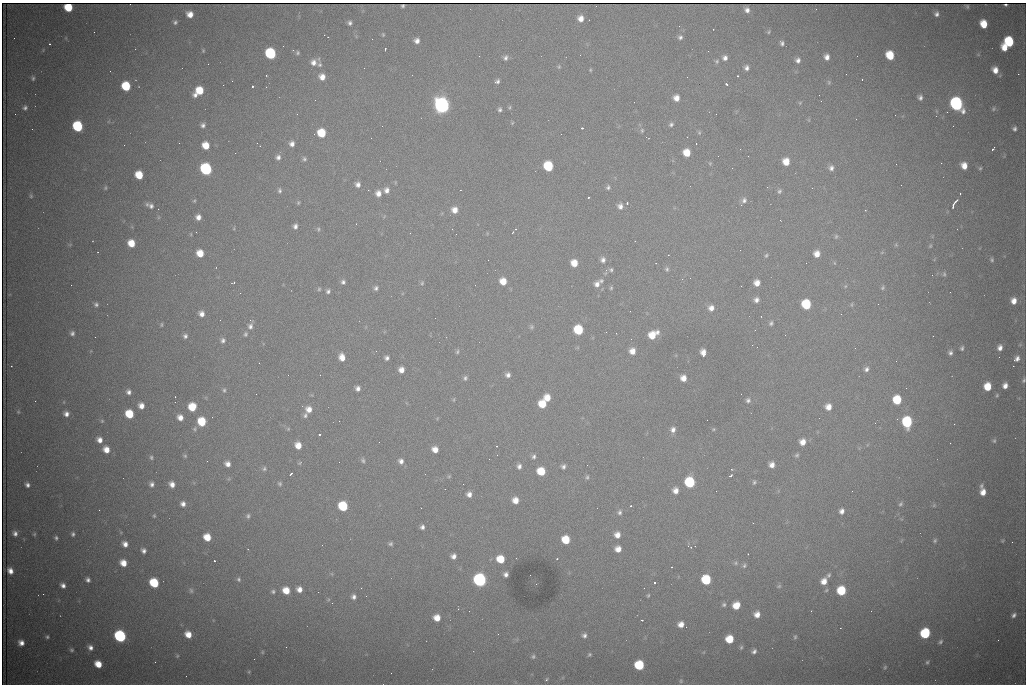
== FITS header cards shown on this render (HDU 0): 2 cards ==
NAXIS1  =                 1024 /fastest changing axis
NAXIS2  =                  682 /next to fastest changing axis

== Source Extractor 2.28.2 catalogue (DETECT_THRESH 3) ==
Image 1024 x 682 px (HDU 0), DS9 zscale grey, 1 PNG px = 1 image px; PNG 1028 x 686 px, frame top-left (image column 1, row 682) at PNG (2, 3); no overlay
Background 2760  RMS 32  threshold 97.4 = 3 sigma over >= 5 px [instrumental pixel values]
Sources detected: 381; all 381 listed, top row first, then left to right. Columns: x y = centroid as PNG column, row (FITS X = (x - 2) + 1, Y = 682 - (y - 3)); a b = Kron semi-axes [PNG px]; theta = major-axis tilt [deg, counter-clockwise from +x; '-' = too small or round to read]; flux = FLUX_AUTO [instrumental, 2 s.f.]
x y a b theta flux
1005 5 3 2 - 2.6e+03
403 6 4 3 - 3.9e+03
967 6 4 3 - 1.4e+03
68 7 6 6 - 6.8e+04
747 10 5 5 - 9.4e+03
190 14 6 5 - 2.1e+04
936 14 6 5 - 7.3e+03
581 18 7 6 - 1.7e+04
175 22 4 4 - 4.4e+03
350 23 5 4 - 5.7e+03
984 24 7 6 - 4.3e+04
94 32 2 2 - 1.2e+03
769 32 6 4 59 3.0e+03
383 34 5 4 - 2.6e+03
328 37 2 2 - 1.0e+03
680 37 6 6 - 6.0e+03
14 38 2 2 - 1.2e+03
372 39 2 2 - 9.1e+02
417 41 5 5 - 1.1e+04
1009 42 7 7 - 1.3e+05
782 43 5 4 - 5.6e+03
49 44 3 2 - 1.8e+03
1004 48 6 5 - 2.7e+04
385 49 3 2 - 1.9e+03
293 50 3 3 - 1.6e+03
203 51 5 4 - 2.4e+03
271 53 7 6 - 2.3e+05
298 53 4 4 - 3.8e+03
890 55 7 6 - 6.4e+04
479 56 2 2 - 1.2e+03
857 56 3 2 - 1.8e+03
827 57 5 5 - 1.2e+04
505 58 7 6 - 7.1e+03
725 58 6 6 - 9.1e+03
798 60 6 6 - 9.0e+03
717 61 6 6 - 4.5e+03
313 62 8 8 - 1.4e+04
208 64 2 2 - 2.9e+03
319 65 7 6 - 5.6e+03
559 67 6 5 - 3.4e+03
746 68 6 5 - 8.2e+03
590 70 4 4 - 2.5e+03
995 70 7 6 - 2.1e+04
1018 74 2 2 - 1.5e+04
266 75 2 2 - 1.7e+03
738 76 3 2 - 4.2e+03
322 77 7 7 - 1.9e+04
687 77 2 2 - 1.1e+03
33 78 5 4 - 4.0e+03
862 79 3 2 - 5.5e+03
497 81 6 4 24 6.4e+03
829 82 7 5 -71 3.7e+03
727 84 4 3 - 4.7e+03
126 86 7 6 - 9.4e+04
252 86 3 3 - 8.9e+04
199 91 9 6 44 5.9e+04
920 97 6 5 - 7.3e+03
676 98 6 6 - 1.8e+04
315 100 2 2 - 9.1e+02
821 101 2 2 - 1.6e+03
800 103 5 5 - 2.8e+03
956 104 8 7 - 5.6e+05
442 105 8 7 - 1.1e+06
509 107 6 4 69 3.0e+03
25 108 6 5 - 6.1e+03
500 109 5 5 - 5.1e+03
993 109 7 6 - 4.8e+03
947 112 2 2 - 3.3e+03
297 114 3 2 - 2.8e+03
809 120 6 4 -72 2.1e+03
512 123 5 4 - 2.2e+03
671 124 6 5 - 5.3e+03
203 125 5 5 - 6.6e+03
78 126 7 6 - 1.8e+05
382 126 3 2 - 1.6e+03
582 128 3 3 - 3.5e+03
1014 129 7 6 - 6.7e+03
642 130 7 5 77 4.2e+03
321 133 7 6 - 6.5e+04
699 133 6 5 - 3.5e+03
179 143 2 2 - 3.9e+03
292 144 6 6 - 1.1e+04
696 144 2 2 - 1.6e+03
124 145 2 2 - 1.7e+03
206 145 6 6 - 3.6e+04
740 149 2 2 - 2.8e+03
993 149 4 2 - 3.8e+03
235 153 2 2 - 1.3e+03
687 153 6 6 - 3.8e+04
278 157 6 6 - 8.2e+03
304 159 6 5 - 4.6e+03
786 162 7 6 - 3.1e+04
710 163 5 4 - 2.8e+03
941 163 2 2 - 1.1e+03
548 166 7 6 - 1.3e+05
964 166 6 5 - 2.3e+04
732 168 2 2 - 8.4e+02
831 168 7 6 - 8.6e+03
980 168 4 4 - 3.0e+03
206 169 7 6 - 3.5e+05
139 175 7 6 - 5.5e+04
395 182 5 3 - 1.9e+03
358 184 6 6 - 9.7e+03
901 185 2 2 - 1.5e+03
608 187 6 5 - 4.9e+03
105 188 6 4 76 3.2e+03
812 188 3 2 - 3.1e+03
280 190 6 5 - 5.0e+03
368 190 2 2 - 9.0e+03
386 190 7 6 - 1.1e+04
460 190 2 2 - 1.3e+03
779 191 7 5 59 4.9e+03
378 193 7 6 - 1.6e+04
960 194 3 2 - 2.1e+03
31 196 7 5 -76 3.5e+03
588 197 3 2 - 6.7e+03
744 200 8 7 - 8.3e+03
194 201 5 4 - 2.6e+03
955 201 6 2 46 5.4e+03
298 203 6 4 89 3.0e+03
627 203 3 2 - 4.6e+03
150 205 10 6 -25 9.9e+03
953 205 5 2 - 5.8e+03
620 206 7 6 - 1.1e+04
455 210 7 7 - 1.9e+04
158 217 6 4 -72 2.7e+03
198 217 6 5 - 1.3e+04
780 220 3 2 - 2.4e+03
295 226 5 4 - 7.6e+03
318 229 6 5 - 3.7e+03
196 232 2 2 - 1.1e+03
513 232 4 3 - 1.7e+03
410 233 2 2 - 1.1e+03
836 236 6 5 - 3.4e+03
131 243 6 6 - 3.8e+04
896 245 5 4 - 2.8e+03
930 246 7 4 71 3.2e+03
740 250 2 2 - 8.9e+02
882 252 5 3 - 2.0e+03
200 253 6 6 - 3.5e+04
817 254 6 6 - 1.9e+04
766 255 6 4 50 3.7e+03
488 260 2 2 - 1.8e+03
603 260 7 7 - 8.9e+03
992 260 6 5 - 3.9e+03
574 263 6 6 - 3.0e+04
656 263 3 2 - 1.6e+03
806 263 2 2 - 9.9e+02
667 269 7 5 -81 4.5e+03
606 270 6 5 - 5.0e+03
611 270 5 5 - 4.3e+03
944 274 7 5 -88 4.1e+03
932 275 2 2 - 1.0e+03
503 281 7 6 - 3.0e+04
601 281 7 6 - 5.0e+03
343 282 5 5 - 6.1e+03
233 283 4 2 - 2.2e+03
422 283 7 5 87 3.7e+03
757 283 6 6 - 1.8e+04
597 284 8 7 - 1.3e+04
71 285 2 2 - 6.8e+03
845 286 5 3 - 2.4e+03
376 288 6 5 - 5.9e+03
611 288 6 5 - 3.3e+03
883 288 6 5 - 3.7e+03
319 289 5 5 - 3.2e+03
328 291 6 5 - 5.6e+03
240 293 2 2 - 8.5e+02
756 300 7 6 - 9.7e+03
1014 301 7 6 - 1.9e+04
96 304 6 5 - 5.6e+03
806 304 7 6 - 1.2e+05
852 304 6 3 89 2.5e+03
878 304 2 2 - 1.1e+03
711 308 8 8 - 1.5e+04
201 314 7 6 - 1.3e+04
841 314 3 2 - 2.5e+03
220 320 2 2 - 8.7e+02
771 323 7 6 - 5.3e+03
161 325 6 4 89 3.3e+03
250 326 7 6 - 8.5e+03
531 327 7 6 - 4.3e+03
578 330 7 6 - 1.2e+05
755 330 3 2 - 1.7e+03
72 333 5 5 - 6.4e+03
245 334 6 5 - 4.3e+03
653 335 9 6 33 4.3e+04
185 336 6 6 - 6.7e+03
95 337 2 2 - 8.0e+02
223 340 7 6 - 6.8e+03
752 345 2 2 - 4.3e+03
1020 345 6 4 19 2.7e+03
962 348 5 4 - 4.2e+03
1000 348 7 5 79 1.1e+04
632 351 7 6 - 1.9e+04
457 352 6 4 75 3.8e+03
703 352 7 5 -82 1.7e+04
950 353 6 5 - 6.4e+03
342 357 7 5 -76 2.1e+04
387 358 4 4 - 6.6e+03
1017 359 8 6 -80 9.5e+03
1014 360 3 3 - 3.5e+03
259 363 3 2 - 1.9e+03
11 366 2 2 - 1.2e+03
1013 366 2 2 - 2.2e+04
866 369 6 6 - 7.0e+03
401 370 6 5 - 1.6e+04
288 375 2 2 - 1.5e+03
508 375 6 6 - 8.9e+03
465 378 6 6 - 5.3e+03
683 378 6 6 - 1.8e+04
1024 380 6 4 68 3.8e+03
1005 386 6 5 - 1.3e+04
987 387 7 6 - 4.6e+04
358 388 5 4 - 8.6e+03
224 390 6 5 - 4.1e+03
128 392 6 6 - 8.6e+03
256 394 3 2 - 1.6e+03
997 395 5 4 - 2.6e+03
547 398 7 6 - 2.8e+04
454 400 7 4 82 2.6e+03
748 400 6 6 - 6.0e+03
897 400 7 6 - 7.8e+04
35 401 2 2 - 1.7e+03
64 402 5 3 - 2.1e+03
542 404 7 6 - 5.0e+04
141 406 6 6 - 1.7e+04
192 407 7 6 - 5.2e+04
828 407 6 6 - 1.9e+04
309 409 7 7 - 1.8e+04
18 412 6 5 - 3.3e+03
66 414 6 6 - 1.1e+04
129 414 7 6 - 6.8e+04
305 416 6 6 - 5.5e+03
180 417 7 6 - 1.7e+04
897 419 3 3 - 1.4e+03
102 421 5 5 - 3.2e+03
202 421 7 6 - 7.0e+04
339 421 2 2 - 1.2e+03
907 422 8 6 -87 1.9e+05
875 423 2 2 - 1.8e+03
954 424 2 2 - 9.7e+03
195 429 7 5 76 4.5e+03
288 429 5 5 - 2.6e+03
713 429 5 4 - 2.5e+03
673 430 8 6 77 1.1e+04
319 434 3 3 - 3.6e+03
99 440 7 6 - 1.4e+04
994 441 6 5 - 3.6e+03
803 442 6 6 - 1.9e+04
298 445 7 6 - 2.6e+04
435 449 6 5 - 1.9e+04
106 450 7 6 - 2.3e+04
497 455 2 2 - 9.7e+02
797 455 5 5 - 4.0e+03
185 456 5 4 - 3.2e+03
151 457 6 5 - 4.3e+03
534 457 7 5 83 5.9e+03
363 460 7 5 -71 4.8e+03
401 461 7 6 - 9.5e+03
300 463 6 5 - 3.3e+03
227 464 6 5 - 1.3e+04
587 465 2 2 - 5.3e+03
772 465 6 5 - 1.4e+04
519 466 7 5 81 7.9e+03
563 466 5 5 - 6.5e+03
264 469 7 6 - 5.2e+03
541 471 6 6 - 6.0e+04
291 474 4 2 - 2.7e+03
449 476 5 5 - 2.7e+03
731 476 4 2 - 3.5e+03
587 477 7 5 -82 4.1e+03
690 482 7 7 - 1.7e+05
754 482 6 4 73 3.8e+03
280 483 6 6 - 4.2e+03
152 484 6 6 - 8.1e+03
172 484 6 5 - 1.5e+04
463 484 2 2 - 1.3e+03
27 485 5 4 - 7.4e+03
981 486 7 5 58 5.3e+03
675 491 7 7 - 1.5e+04
716 491 2 2 - 2.0e+03
852 491 2 2 - 1.5e+03
983 492 7 5 -89 1.8e+04
469 494 6 5 - 1.2e+04
515 500 6 6 - 2.1e+04
183 504 5 5 - 1.0e+04
901 504 7 5 49 4.9e+03
934 505 6 4 47 2.9e+03
343 506 7 6 - 1.2e+05
630 506 3 2 - 4.8e+03
421 508 2 2 - 1.0e+03
99 510 2 2 - 1.2e+03
842 511 7 6 - 1.1e+04
619 512 7 6 - 6.4e+03
154 516 6 4 77 2.9e+03
248 516 6 5 - 5.1e+03
422 527 5 5 - 7.3e+03
15 533 7 6 - 9.3e+03
34 534 5 4 - 2.6e+03
73 534 5 5 - 4.8e+03
617 535 6 6 - 1.7e+04
207 537 6 6 - 4.0e+04
56 538 4 4 - 4.1e+03
566 540 6 6 - 5.9e+04
935 540 6 5 - 3.9e+03
1002 541 5 4 - 2.5e+03
125 544 7 6 - 1.4e+04
390 544 6 5 - 4.7e+03
690 547 9 2 -35 2.1e+03
618 549 6 6 - 1.9e+04
143 551 6 6 - 8.3e+03
748 554 3 2 - 1.8e+03
453 556 6 6 - 1.1e+04
500 559 7 6 - 5.0e+04
557 559 3 2 - 5.8e+03
214 561 3 2 - 2.8e+03
123 563 7 6 - 2.6e+04
736 563 6 5 - 4.1e+03
744 566 7 5 61 4.3e+03
671 567 3 2 - 3.3e+03
10 571 6 5 - 1.5e+04
506 574 5 5 - 8.5e+03
829 575 7 5 64 5.5e+03
238 579 6 5 - 4.8e+03
88 580 6 5 - 7.4e+03
480 580 7 7 - 5.7e+05
706 580 7 6 - 1.1e+05
824 581 8 7 - 2.1e+04
154 583 7 6 - 1.0e+05
654 583 3 3 - 1.0e+05
536 584 2 2 - 1.1e+03
63 585 5 4 - 9.7e+03
779 586 6 5 - 3.2e+03
644 588 2 2 - 1.1e+03
299 589 6 5 - 1.4e+04
286 590 6 6 - 3.4e+04
826 590 6 5 - 3.5e+03
841 590 7 6 - 8.9e+04
191 591 8 6 -86 6.0e+03
273 591 6 5 - 4.4e+03
43 594 2 2 - 3.0e+03
648 595 4 3 - 2.6e+03
366 596 2 2 - 9.8e+02
354 597 5 5 - 7.8e+03
724 605 6 5 - 4.5e+03
736 605 7 6 - 3.1e+04
458 609 3 3 - 1.7e+03
811 611 3 2 - 2.1e+03
757 614 6 6 - 1.7e+04
1014 615 6 4 40 6.4e+03
437 618 6 6 - 2.6e+04
642 620 3 2 - 2.7e+03
681 624 7 6 - 1.9e+04
925 633 7 6 - 1.7e+05
188 634 7 6 - 2.8e+04
584 635 6 6 - 7.0e+03
120 636 7 6 - 3.5e+05
47 637 5 4 - 3.7e+03
795 637 6 4 75 3.6e+03
729 639 6 6 - 5.2e+04
998 640 2 2 - 1.3e+03
940 642 7 5 41 4.7e+03
21 643 6 6 - 1.4e+04
90 647 7 6 - 1.1e+04
741 647 7 5 73 3.9e+03
72 650 5 5 - 4.1e+03
754 651 7 5 41 6.8e+03
262 652 5 4 - 2.5e+03
704 652 5 3 - 2.0e+03
589 655 5 4 - 3.5e+03
177 656 6 5 - 3.1e+03
533 657 6 5 - 4.1e+03
254 659 2 2 - 5.5e+03
927 662 6 5 - 3.9e+03
98 664 6 5 - 3.4e+04
639 665 7 6 - 1.1e+05
885 667 7 5 74 3.7e+03
249 672 5 4 - 2.5e+03
546 679 6 4 43 2.9e+03
681 681 6 4 71 3.1e+03
At the frame edge (FLAGS 8, measured only in part): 1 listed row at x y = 1024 380